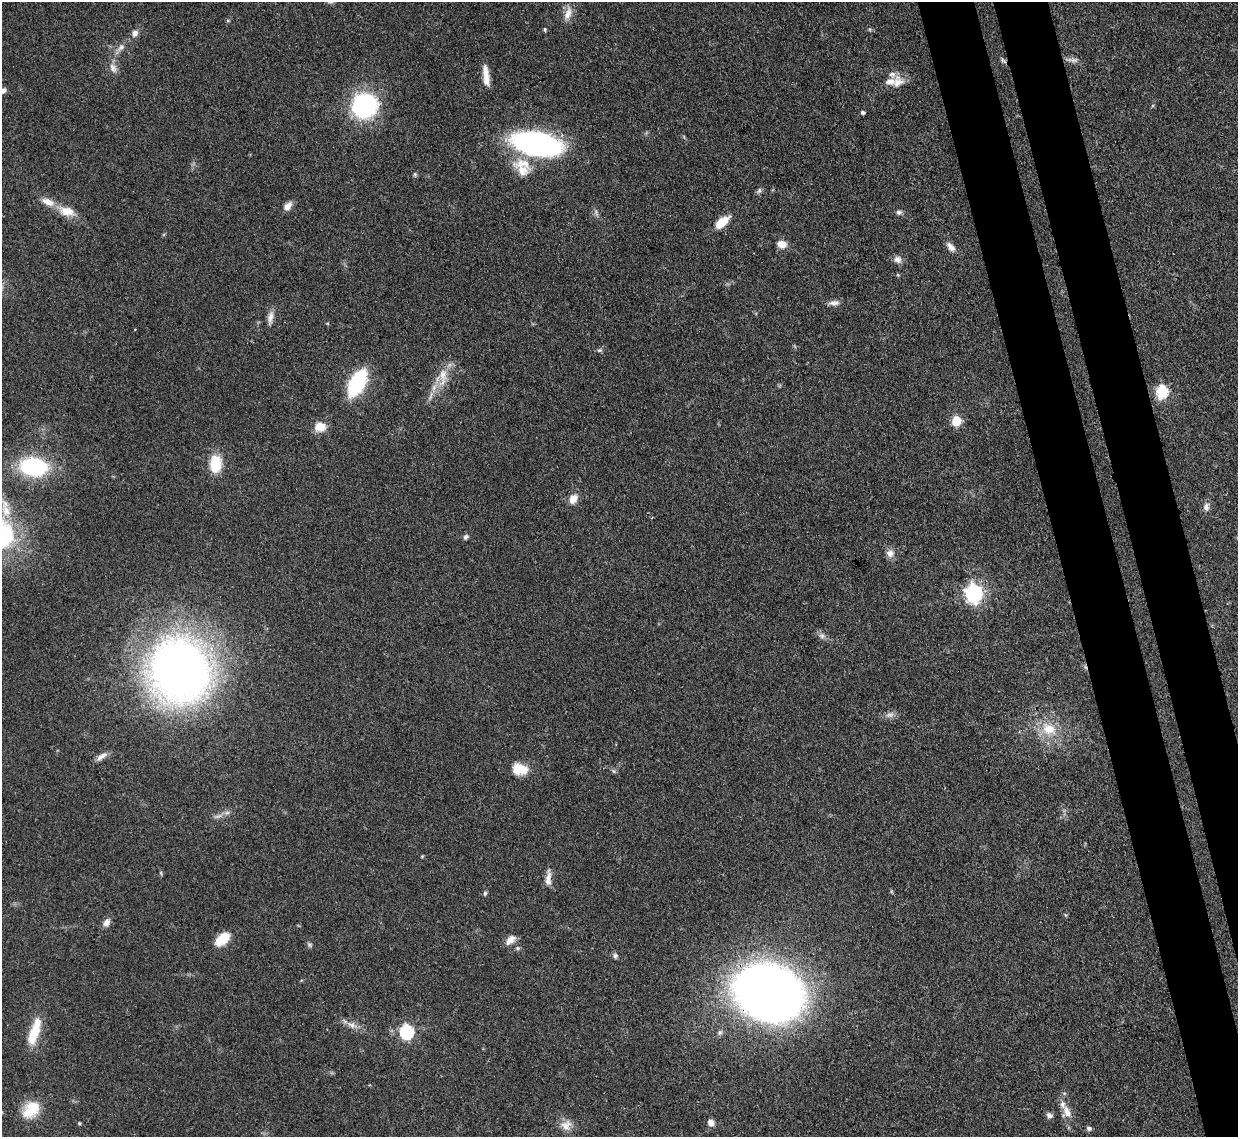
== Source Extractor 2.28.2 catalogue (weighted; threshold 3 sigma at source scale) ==
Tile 6 of 4 x 4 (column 2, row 2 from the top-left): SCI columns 1318-2553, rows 2489-3623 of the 5109 x 5092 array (HDU 1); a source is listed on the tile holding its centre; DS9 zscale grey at full resolution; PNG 1240 x 1139 px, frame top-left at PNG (2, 2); no overlay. Shown black and unused: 8% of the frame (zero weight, under 3 of 4 exposures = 9% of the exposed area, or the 3 px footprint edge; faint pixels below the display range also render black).
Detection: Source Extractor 2.28.2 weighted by HDU 2 'WHT'; one run over the whole footprint, this tile lists its part. Background 0.114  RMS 0.0048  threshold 0.0217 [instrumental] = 3 sigma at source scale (4.5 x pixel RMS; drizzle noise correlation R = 1.50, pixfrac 1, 0.05/0.05 arcsec/px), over >= 5 px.
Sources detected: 74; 1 too faint to see at this stretch — not listed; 5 inside a brighter listed object's ellipse — not listed separately; the other 68 listed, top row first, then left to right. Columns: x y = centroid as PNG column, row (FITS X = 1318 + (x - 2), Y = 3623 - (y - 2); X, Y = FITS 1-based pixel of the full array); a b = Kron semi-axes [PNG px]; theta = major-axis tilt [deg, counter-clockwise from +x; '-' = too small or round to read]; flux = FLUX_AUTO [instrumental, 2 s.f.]
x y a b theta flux
568 13 20 8 73 4.3
228 20 6 4 -1 0.52
545 29 6 4 85 0.6
134 33 9 8 - 2.4
121 47 12 7 51 2.5
1073 60 17 5 -1 2.2
1003 61 10 4 -36 1.1
113 68 14 8 -67 3.1
486 75 23 6 -84 5.7
898 82 19 12 19 5.8
3 90 7 6 - 1.7
365 105 23 21 26 64
863 112 5 4 - 0.98
536 144 33 15 -10 160
523 163 32 14 1 11
415 174 6 5 - 0.8
759 190 8 5 54 1.1
287 206 11 7 51 3.3
67 211 22 12 -16 7.5
899 212 8 5 5 1.2
722 222 15 8 41 9.4
782 244 11 7 -11 4.7
950 247 13 7 -51 2.9
898 259 10 9 - 2.4
834 303 15 6 2 2.4
270 318 19 7 79 3.2
600 350 7 5 10 0.92
443 375 19 11 -89 7.1
357 383 23 12 61 44
1162 391 7 6 - 40
431 396 16 5 69 2.6
956 421 6 5 - 25
320 427 13 11 5 6.3
215 464 16 11 86 16
34 467 23 15 -4 52
573 499 12 9 57 4.6
1206 507 11 8 78 2.3
6 511 19 12 -69 8.7
466 537 7 6 - 1.2
890 553 10 10 - 3
974 593 7 7 - 190
822 636 8 7 - 1.8
180 670 53 49 -80 380
1049 729 23 17 -27 13
102 756 17 6 35 2.8
520 769 17 12 -12 10
613 771 6 4 -70 0.75
218 816 13 5 19 2.1
422 856 5 3 - 0.46
161 873 6 4 -72 0.6
548 878 21 7 86 3.9
485 893 6 5 - 0.85
106 923 11 8 58 2.7
222 939 17 10 42 11
511 940 14 8 46 3.6
310 945 7 6 - 1.1
615 956 8 6 82 1.2
769 993 39 32 -17 670
352 1025 15 7 -26 3.5
34 1032 35 10 72 14
407 1032 6 6 - 82
31 1110 22 16 49 13
1067 1112 16 11 -71 5.1
1049 1115 8 6 -22 1.7
79 1123 4 4 - 0.51
711 1123 8 7 - 2.9
566 1125 15 14 - 4.9
1089 1128 6 5 - 1.3
Overlapping masked pixels (flux is a lower limit): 3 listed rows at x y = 1003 61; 536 144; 769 993
Isophote crosses this tile's border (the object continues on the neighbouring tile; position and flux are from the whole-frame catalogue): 2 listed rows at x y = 3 90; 31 1110